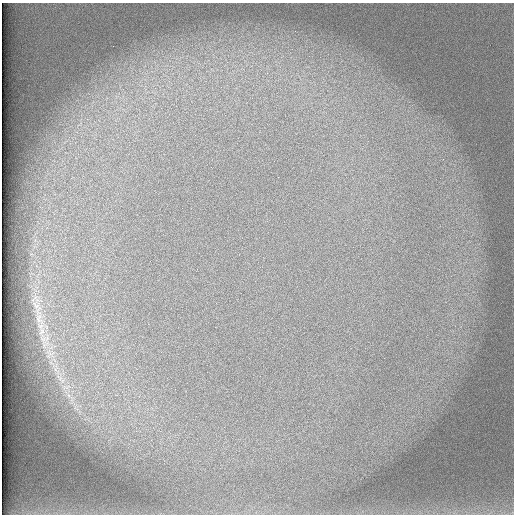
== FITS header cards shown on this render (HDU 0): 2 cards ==
NAXIS1  =                  512 /
NAXIS2  =                  512 /

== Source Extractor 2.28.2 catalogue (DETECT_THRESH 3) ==
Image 512 x 512 px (HDU 0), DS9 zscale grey, 1 PNG px = 1 image px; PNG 516 x 516 px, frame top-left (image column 1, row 512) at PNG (2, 3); no overlay
Background 101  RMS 3.1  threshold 9.28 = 3 sigma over >= 5 px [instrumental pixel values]
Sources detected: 7; all 7 listed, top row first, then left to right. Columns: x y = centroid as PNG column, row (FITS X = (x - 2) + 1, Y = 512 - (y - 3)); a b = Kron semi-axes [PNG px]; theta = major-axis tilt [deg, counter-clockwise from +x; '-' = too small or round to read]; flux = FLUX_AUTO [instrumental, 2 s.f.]
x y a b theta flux
36 305 15 7 -40 1300
39 318 15 8 84 1700
42 331 12 10 61 1600
50 354 7 4 -19 710
59 377 14 6 -41 1400
66 387 16 5 16 1200
68 395 7 4 -70 630